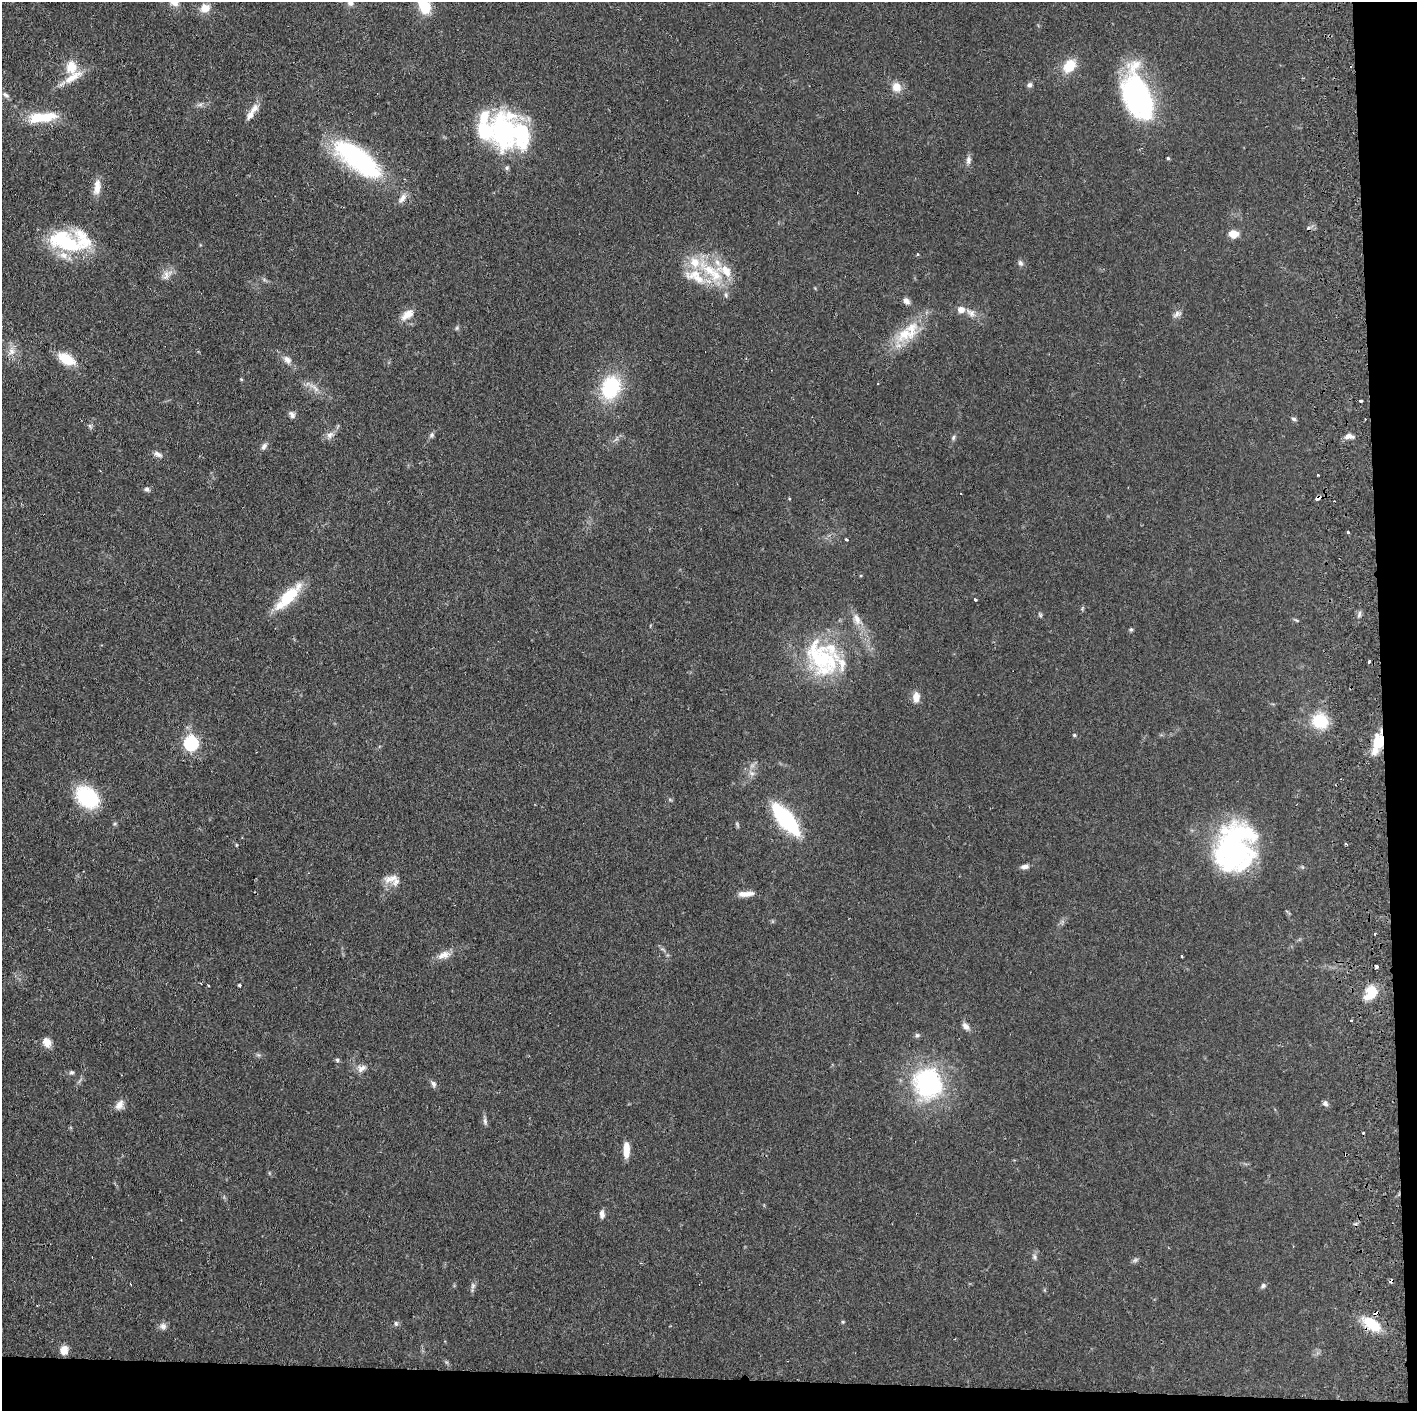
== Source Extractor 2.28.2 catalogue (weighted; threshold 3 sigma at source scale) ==
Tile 9 of 3 x 3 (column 3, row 3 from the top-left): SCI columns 2891-4305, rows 3-1411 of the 4364 x 4231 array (HDU 1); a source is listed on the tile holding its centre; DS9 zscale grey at full resolution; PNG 1419 x 1413 px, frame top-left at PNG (2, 2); no overlay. Shown black and unused: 5% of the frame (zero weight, under 2 of 3 exposures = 3% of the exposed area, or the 3 px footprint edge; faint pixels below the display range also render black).
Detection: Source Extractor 2.28.2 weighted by HDU 2 'WHT'; one run over the whole footprint, this tile lists its part. Background 0.0611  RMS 0.0056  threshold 0.0252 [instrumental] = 3 sigma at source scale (4.5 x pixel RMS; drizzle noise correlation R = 1.50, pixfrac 1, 0.05/0.05 arcsec/px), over >= 5 px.
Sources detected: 126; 5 cosmic-ray / hot-pixel residue — not listed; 17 inside a brighter listed object's ellipse — not listed separately; the other 104 listed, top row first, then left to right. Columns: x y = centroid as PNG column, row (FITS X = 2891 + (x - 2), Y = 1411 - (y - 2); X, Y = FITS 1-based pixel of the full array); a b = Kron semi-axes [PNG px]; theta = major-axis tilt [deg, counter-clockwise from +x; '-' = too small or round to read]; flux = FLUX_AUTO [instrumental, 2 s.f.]
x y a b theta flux
350 3 9 7 -38 2
424 5 18 11 -69 18
205 8 13 11 19 5.7
1069 66 14 10 49 13
71 67 17 14 -83 10
1030 85 7 6 - 1.4
896 87 12 11 - 6
6 95 10 5 -35 1.7
1137 96 54 28 -72 93
200 105 7 4 19 1.3
255 108 13 8 50 4.2
42 117 34 10 6 20
503 131 47 30 90 69
1168 158 4 4 - 0.64
357 159 57 21 -37 85
968 160 12 6 85 2.2
97 187 21 8 83 5.8
403 198 14 7 59 3.1
1233 234 10 8 -6 6.6
65 242 45 22 -20 42
917 254 5 3 - 0.49
1020 263 8 6 -71 1.6
709 270 35 14 -35 25
166 275 17 7 77 3.4
726 295 8 5 -81 1.3
906 301 9 7 -41 2.4
961 309 8 7 - 4
971 313 14 8 -38 3.5
407 314 19 10 36 5.8
1177 314 12 7 26 2.2
457 328 6 4 89 0.84
905 334 29 18 45 19
11 351 11 9 75 4
66 359 16 9 -30 16
287 360 12 8 -44 3.2
314 387 19 5 -38 3.7
611 387 25 19 67 38
1361 400 3 3 - 8.1
292 415 9 6 -59 1.9
1294 419 6 5 - 1.2
90 426 8 4 -53 0.99
329 435 9 7 77 2.5
432 435 8 5 42 1.3
1349 436 12 7 3 2.8
953 438 7 5 73 1.2
264 446 10 6 66 1.9
158 454 12 6 -25 2.3
1318 475 2 2 - 0.64
147 489 7 6 - 1.4
789 498 3 3 - 0.91
1318 498 6 4 21 4.1
1348 532 3 3 - 0.89
846 540 3 3 - 0.62
288 597 36 11 45 24
975 600 3 3 - 0.78
1359 614 8 3 71 1.2
1040 615 6 5 - 0.83
857 619 18 9 -66 5.2
1131 629 5 4 - 0.8
822 658 54 36 -50 54
1369 662 3 3 - 1.7
916 697 11 8 90 4.9
1320 721 12 11 - 24
1074 735 4 4 - 0.84
1378 742 18 12 83 14
191 743 6 6 - 100
87 797 25 18 -39 37
786 819 37 13 -50 54
1345 844 3 3 - 1.3
236 845 5 3 - 0.49
1235 848 51 38 75 110
1025 866 10 6 12 2.2
391 879 22 8 13 5
749 894 14 7 10 3.7
1375 934 3 2 - 0.67
444 955 18 9 21 4.9
1181 956 4 2 - 0.41
1377 966 3 3 - 1.6
239 985 3 3 - 1.2
208 986 3 2 - 0.63
1371 993 19 12 55 12
1351 1021 3 2 - 0.49
966 1026 12 7 -51 2.5
917 1035 7 5 2 1.1
47 1042 11 8 -67 4.8
337 1060 6 5 - 0.88
361 1068 13 9 36 3.3
72 1072 6 6 - 1.1
928 1083 36 33 -68 69
433 1084 9 6 -59 1.7
1325 1103 8 6 -63 1.6
119 1105 14 8 54 3.7
485 1121 10 5 -79 1.6
626 1150 16 6 89 7.4
602 1214 10 6 -85 2.3
1035 1257 7 4 -89 1.2
1135 1260 8 5 44 1.2
641 1263 3 3 - 0.46
473 1286 7 5 48 1.4
1263 1286 7 6 - 1.3
396 1323 7 5 -86 1.1
1372 1324 23 13 -38 15
163 1326 9 9 - 2.3
64 1350 10 9 - 4.9
Overlapping masked pixels (flux is a lower limit): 3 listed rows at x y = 1318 498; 1378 742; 1372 1324
Isophote crosses this tile's border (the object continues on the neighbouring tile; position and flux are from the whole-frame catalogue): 2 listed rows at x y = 350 3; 424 5